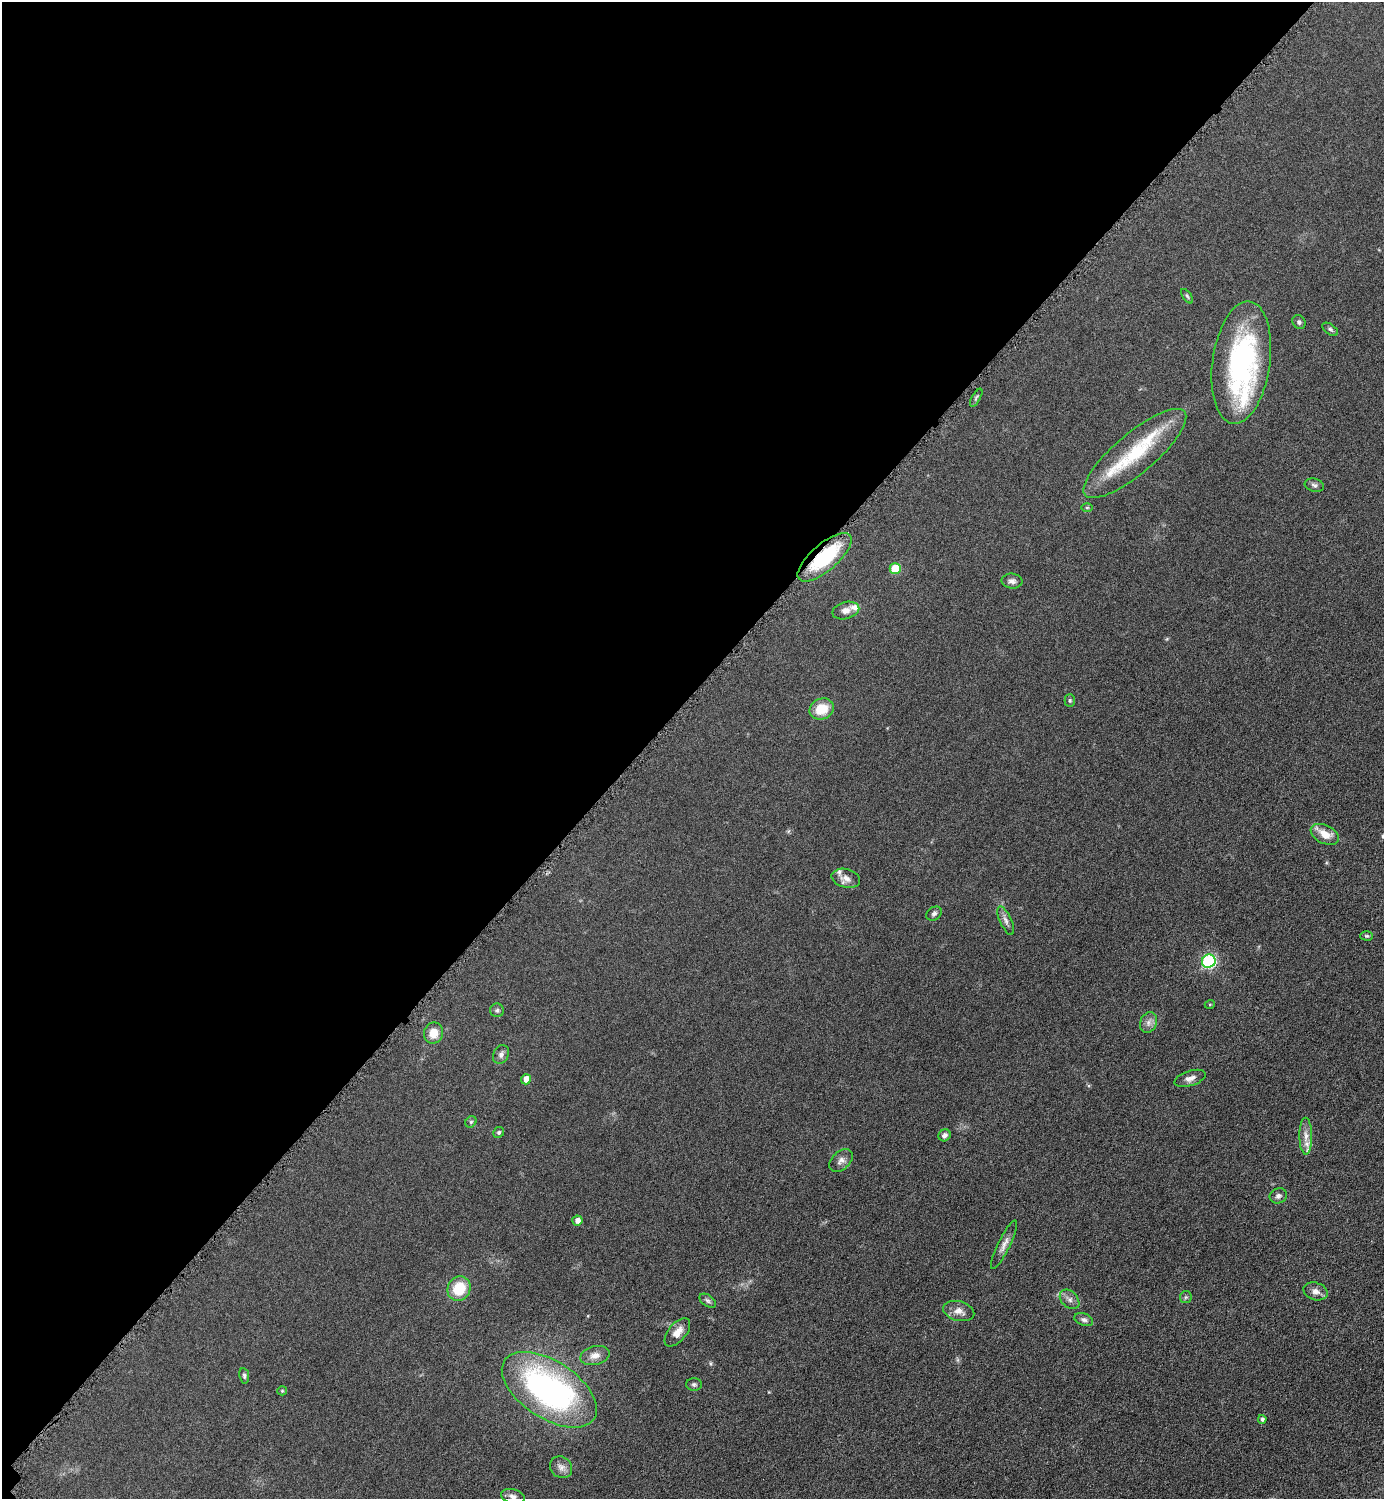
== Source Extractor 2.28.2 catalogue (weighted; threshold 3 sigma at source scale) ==
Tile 5 of 4 x 4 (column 1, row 2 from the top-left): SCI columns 317-1698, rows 3011-4507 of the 6019 x 6019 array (HDU 1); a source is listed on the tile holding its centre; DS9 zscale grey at full resolution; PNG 1386 x 1501 px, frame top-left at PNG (2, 2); each listed source drawn as its Kron ellipse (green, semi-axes under 4 px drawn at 4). Shown black and unused: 47% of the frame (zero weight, under 4 of 8 exposures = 1% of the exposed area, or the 3 px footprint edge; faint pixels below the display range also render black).
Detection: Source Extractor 2.28.2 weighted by HDU 2 'WHT'; one run over the whole footprint, this tile lists its part. Background 0.0761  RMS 0.0057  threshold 0.0234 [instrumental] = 3 sigma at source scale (4.09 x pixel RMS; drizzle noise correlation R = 1.36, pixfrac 0.8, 0.05/0.05 arcsec/px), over >= 5 px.
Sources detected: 56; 5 inside a brighter listed object's ellipse — not listed separately; the other 51 listed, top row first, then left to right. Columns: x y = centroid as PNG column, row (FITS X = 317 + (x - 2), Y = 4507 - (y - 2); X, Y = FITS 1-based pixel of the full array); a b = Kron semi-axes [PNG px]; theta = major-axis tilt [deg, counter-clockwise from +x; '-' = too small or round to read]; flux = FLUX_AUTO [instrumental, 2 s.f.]
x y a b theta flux
1187 296 8 4 -55 0.82
1299 322 7 6 - 1.3
1330 329 9 5 -34 1.1
1241 363 62 28 82 95
976 398 10 3 61 0.94
1135 453 65 20 40 36
1314 485 10 6 -16 1.5
1087 507 6 4 1 0.64
825 557 33 13 41 33
895 569 5 5 - 15
1012 581 10 7 -6 2
846 610 14 8 15 3.3
1070 700 6 5 - 0.87
822 709 12 10 24 11
1325 834 15 9 -26 7.1
846 878 14 9 -15 3.6
934 914 8 6 34 1.4
1006 921 15 5 -66 2.5
1366 936 6 4 -1 0.75
1209 961 7 6 - 73
1210 1004 5 3 - 0.44
497 1010 7 6 - 1.1
1149 1023 11 8 67 2.7
433 1033 10 9 - 7.1
501 1054 10 7 61 2
1190 1078 16 7 18 3
526 1079 5 5 - 5.3
471 1122 6 5 - 0.91
499 1132 6 5 - 0.97
944 1135 6 5 - 1.9
1306 1136 18 6 -89 4.1
841 1161 14 9 43 2.7
1278 1196 9 7 20 1.8
577 1221 5 5 - 3
1004 1245 27 6 64 3.7
459 1289 12 11 - 15
1316 1291 12 8 -17 3
1186 1297 6 5 - 0.9
1070 1299 11 8 -45 2.5
708 1301 9 5 -35 1.2
959 1311 16 9 -15 4
1084 1320 10 6 -21 1.6
677 1332 17 9 50 4.7
595 1356 15 9 14 4.1
244 1376 8 5 -83 1
694 1384 7 6 - 1.2
549 1390 53 28 -33 140
282 1391 5 4 - 0.54
1262 1419 4 4 - 1.1
561 1467 12 10 -38 3.1
513 1496 12 7 -13 2.2
Overlapping masked pixels (flux is a lower limit): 1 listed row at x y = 825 557